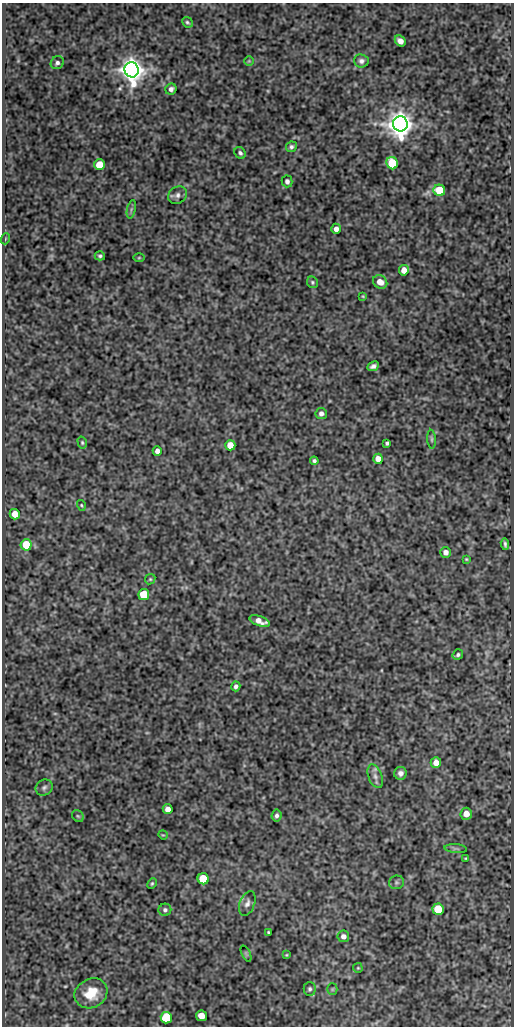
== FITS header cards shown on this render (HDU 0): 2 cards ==
NAXIS1  =                  512
NAXIS2  =                 1024

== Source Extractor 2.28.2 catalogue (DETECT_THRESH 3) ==
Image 512 x 1024 px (HDU 0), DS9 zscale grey, 1 PNG px = 1 image px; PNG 516 x 1028 px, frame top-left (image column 1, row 1024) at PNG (2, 3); each listed source drawn as its Kron ellipse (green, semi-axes under 4 px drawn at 4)
Background 78.4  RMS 0.51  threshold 1.54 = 3 sigma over >= 5 px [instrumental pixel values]
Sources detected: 71; all 71 listed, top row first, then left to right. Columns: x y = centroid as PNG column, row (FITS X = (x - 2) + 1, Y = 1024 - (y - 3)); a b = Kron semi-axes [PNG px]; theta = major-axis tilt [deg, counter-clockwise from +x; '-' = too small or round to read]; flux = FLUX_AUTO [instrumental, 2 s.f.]
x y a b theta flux
187 22 6 5 - 59
400 41 6 5 - 200
249 61 5 5 - 38
361 61 7 6 - 120
57 63 7 6 - 97
132 70 7 7 - 44000
171 89 6 5 - 130
400 124 7 7 - 48000
291 147 5 5 - 87
240 153 6 5 - 78
392 163 6 5 - 1500
99 165 5 5 - 680
287 181 6 5 - 94
439 190 6 5 - 1300
177 195 10 8 34 140
131 209 9 4 77 65
336 229 5 4 - 170
5 239 5 3 - 32
100 256 5 4 - 62
139 258 5 3 - 35
404 270 5 5 - 320
312 282 6 5 - 58
380 282 7 6 - 350
363 296 4 3 - 31
373 366 6 4 25 110
321 413 6 5 - 130
431 439 9 4 -85 68
82 442 6 4 -75 48
387 443 4 3 - 63
230 445 5 5 - 430
157 451 5 4 - 160
378 459 5 5 - 310
314 461 4 4 - 73
81 505 5 4 - 39
15 514 5 5 - 430
505 544 6 3 -82 72
26 545 5 5 - 1100
446 552 5 5 - 170
466 559 4 3 - 35
150 579 5 4 - 46
144 594 5 5 - 1500
259 621 10 5 -20 300
458 655 5 5 - 67
236 686 5 4 - 89
436 763 5 5 - 310
400 773 6 6 - 150
375 776 12 6 -69 170
44 788 9 7 35 110
168 809 5 5 - 210
466 814 6 5 - 380
78 816 6 5 - 64
277 816 6 5 - 92
163 835 5 4 - 35
456 849 11 4 -5 81
465 858 3 2 - 28
203 879 5 5 - 1700
396 882 7 7 - 83
152 883 5 3 - 44
247 903 13 7 69 160
438 909 6 5 - 1100
165 910 6 6 - 91
268 932 3 2 - 35
343 936 6 6 - 160
246 953 8 4 -64 41
286 955 4 3 - 31
358 968 5 5 - 41
310 989 7 6 - 80
332 989 5 5 - 48
91 993 17 14 30 770
201 1016 5 5 - 490
166 1018 6 5 - 2100
At the frame edge (FLAGS 8, measured only in part): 1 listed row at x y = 91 993